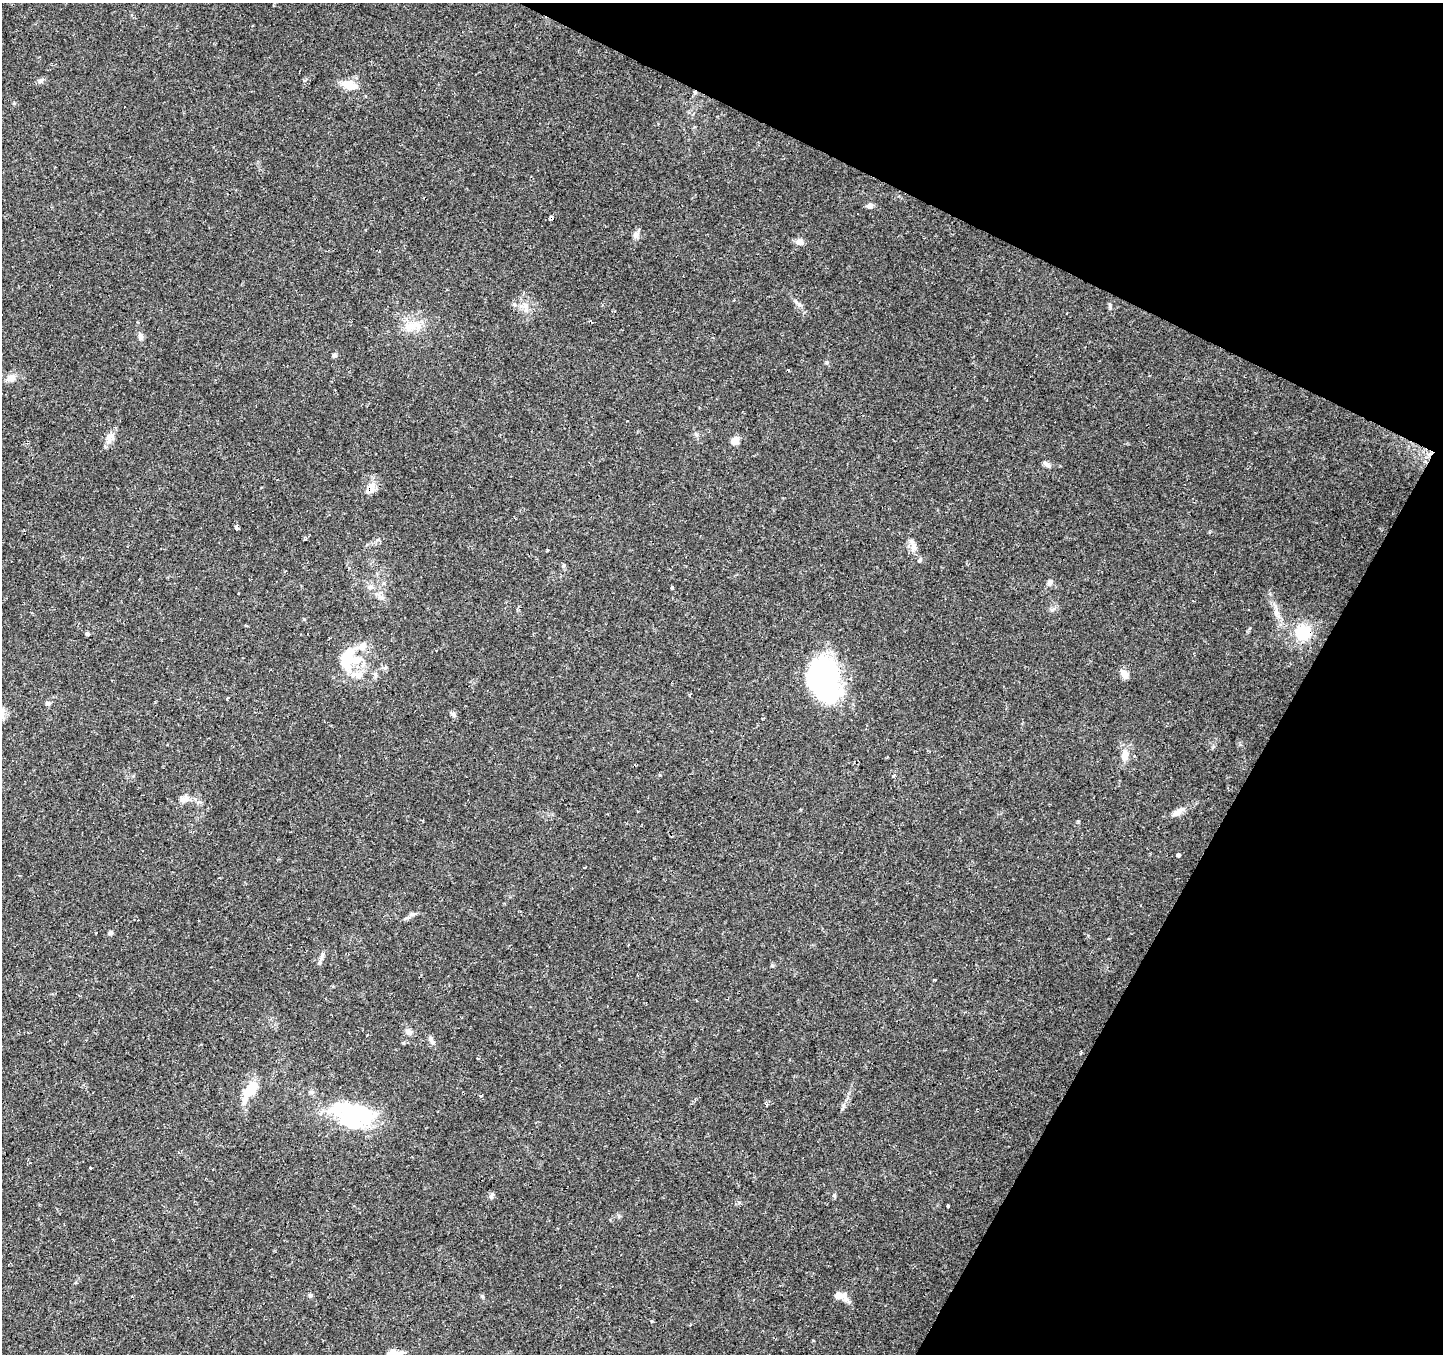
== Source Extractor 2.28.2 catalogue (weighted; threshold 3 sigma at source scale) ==
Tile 8 of 4 x 4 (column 4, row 2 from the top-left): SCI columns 4323-5763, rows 2897-4248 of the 5765 x 5860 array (HDU 1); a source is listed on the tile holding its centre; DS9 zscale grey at full resolution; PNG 1445 x 1356 px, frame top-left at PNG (2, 3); no overlay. Shown black and unused: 23% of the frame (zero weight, under 2 of 3 exposures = <1% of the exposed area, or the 3 px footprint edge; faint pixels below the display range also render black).
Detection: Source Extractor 2.28.2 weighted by HDU 2 'WHT'; one run over the whole footprint, this tile lists its part. Background 0.0783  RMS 0.006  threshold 0.0268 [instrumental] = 3 sigma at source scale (4.5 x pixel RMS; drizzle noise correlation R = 1.50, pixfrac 1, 0.0396/0.0396 arcsec/px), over >= 5 px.
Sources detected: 75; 3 inside a brighter object's white glare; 9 cosmic-ray / hot-pixel residue — not listed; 5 inside a brighter listed object's ellipse — not listed separately; the other 58 listed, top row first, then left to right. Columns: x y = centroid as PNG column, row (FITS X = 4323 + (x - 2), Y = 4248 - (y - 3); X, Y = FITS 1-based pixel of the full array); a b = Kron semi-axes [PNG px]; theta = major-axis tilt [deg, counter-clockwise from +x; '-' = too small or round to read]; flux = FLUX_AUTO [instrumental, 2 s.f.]
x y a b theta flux
40 81 9 6 49 1.7
350 85 21 9 -14 9.1
870 206 9 6 10 2.1
636 234 14 7 63 2.7
799 242 9 7 -12 3.6
525 306 14 8 -70 4.5
590 322 5 3 - 1.2
413 326 26 11 6 10
140 337 10 7 85 2.2
334 355 7 5 35 1.2
826 362 5 5 - 0.9
10 378 13 9 24 3.9
696 434 7 4 -19 1
109 437 14 9 81 4.3
735 440 8 7 - 5.8
1046 464 12 5 -34 1.9
370 491 22 9 52 5.2
236 527 4 3 - 9.9
305 540 4 3 - 0.82
912 541 7 4 -1 1.6
914 549 9 5 23 2
920 560 7 4 29 1
563 565 6 4 -72 0.91
1050 582 8 6 63 2.1
370 587 6 5 - 1.3
672 587 4 3 - 2.9
1303 632 17 15 9 21
87 634 4 3 - 2.8
347 658 31 15 73 20
385 668 6 4 19 0.9
1125 674 9 7 -57 5
357 675 22 10 -3 7.9
825 680 48 30 -79 97
228 698 3 3 - 1.4
48 703 8 5 0 1.3
453 714 8 6 -61 1.4
1125 755 14 9 82 6.4
894 776 3 3 - 26
184 799 16 9 15 4.3
1178 812 22 7 31 4.6
1178 855 4 3 - 8.7
584 868 3 2 - 0.61
412 914 9 4 8 1.5
111 933 6 5 - 1.4
1108 938 3 2 - 0.65
322 956 15 4 65 2.2
934 980 3 2 - 0.9
408 1032 11 7 -34 2.4
431 1040 13 5 -55 2.2
250 1090 19 11 46 15
481 1096 3 3 - 6
363 1112 41 17 -32 26
90 1168 3 2 - 0.63
948 1206 4 3 - 1.7
310 1295 6 5 - 1
845 1297 18 8 -63 3.5
651 1321 8 3 -45 1.2
400 1353 13 8 20 3.7
Overlapping masked pixels (flux is a lower limit): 4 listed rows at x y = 590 322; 370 491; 1303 632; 825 680
Isophote crosses this tile's border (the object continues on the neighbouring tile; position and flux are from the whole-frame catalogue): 1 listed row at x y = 400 1353
Unlisted compact peaks at least as high as the median listed source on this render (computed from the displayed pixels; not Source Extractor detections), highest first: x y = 799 304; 1110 305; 834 1195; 491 1196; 482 1296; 1213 747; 739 1202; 14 103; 1276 611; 1078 822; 660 775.